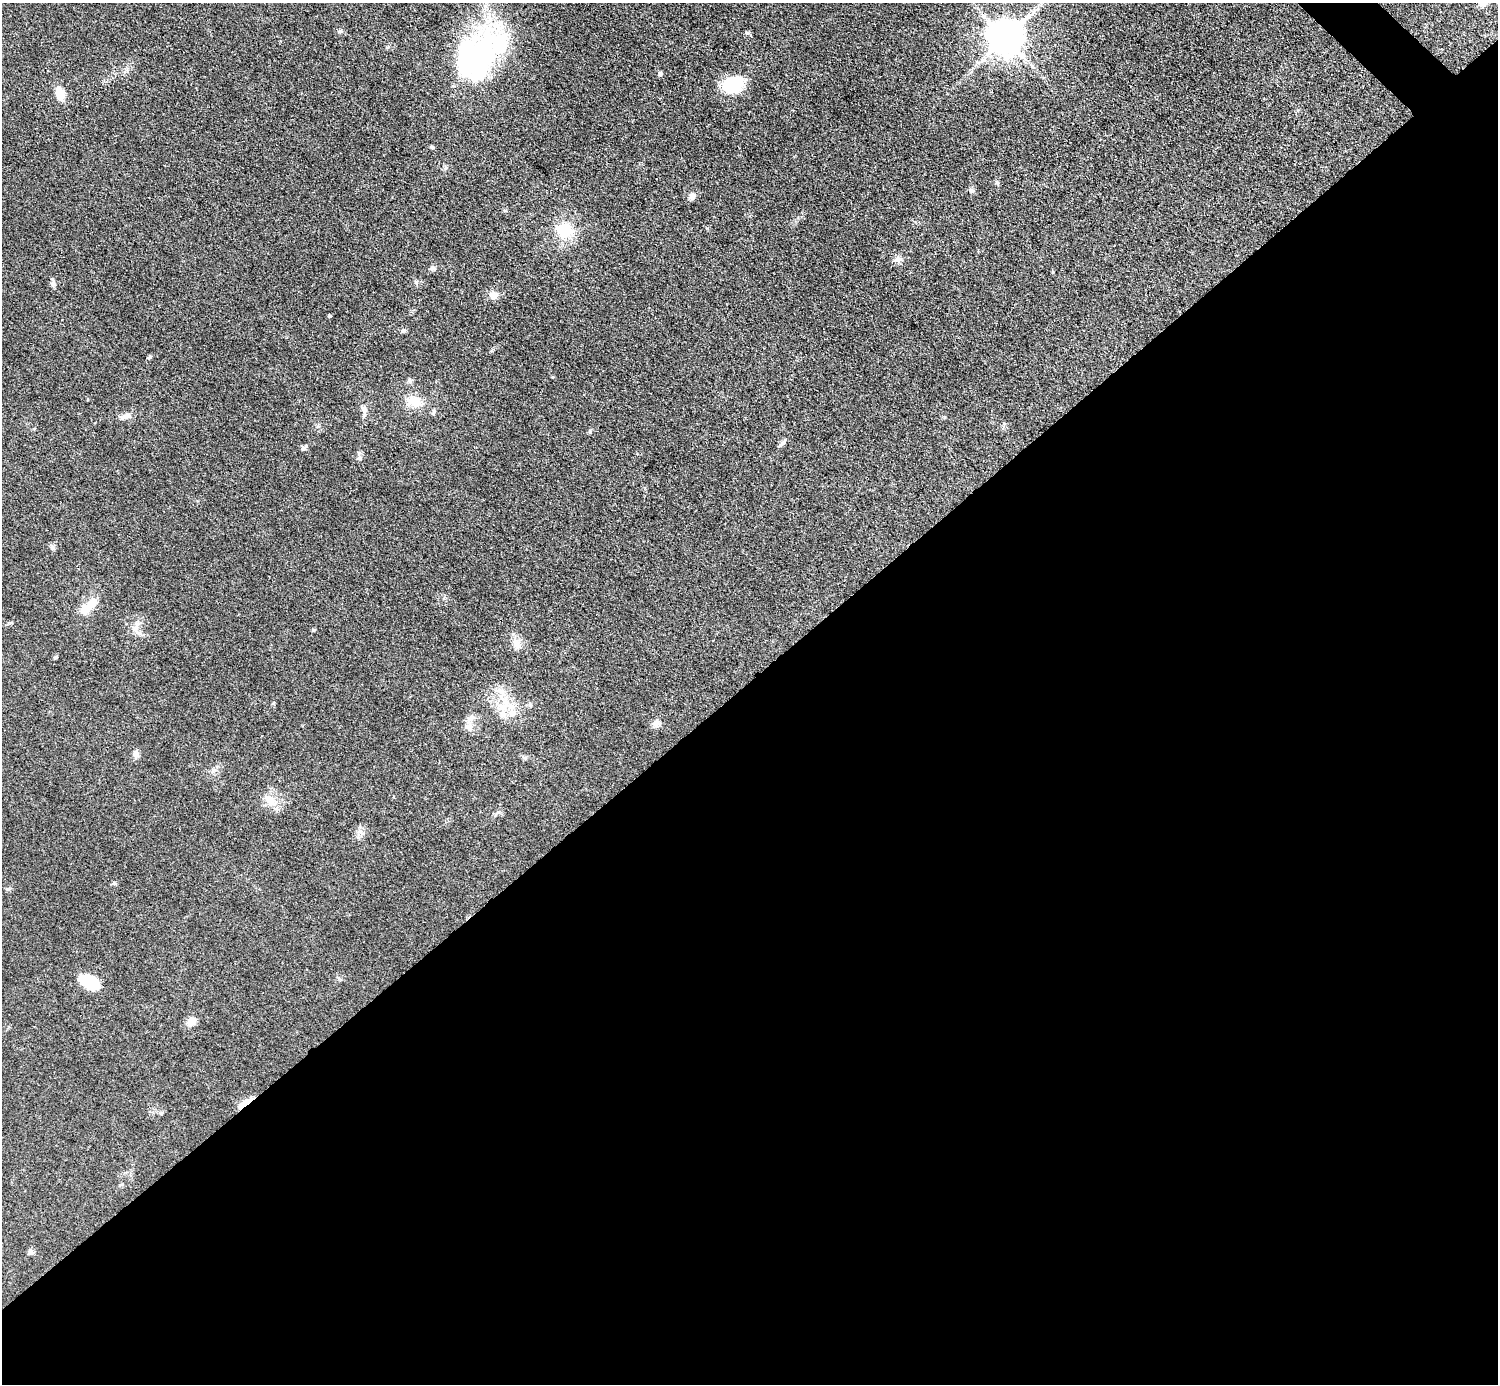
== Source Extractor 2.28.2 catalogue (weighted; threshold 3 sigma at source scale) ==
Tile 15 of 4 x 4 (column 3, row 4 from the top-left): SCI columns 2993-4488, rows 302-1683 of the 5984 x 5984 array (HDU 1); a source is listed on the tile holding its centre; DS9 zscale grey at full resolution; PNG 1500 x 1386 px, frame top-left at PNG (2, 3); no overlay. Shown black and unused: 51% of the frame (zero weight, under 3 of 4 exposures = <1% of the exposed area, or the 3 px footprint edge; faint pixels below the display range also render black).
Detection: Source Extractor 2.28.2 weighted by HDU 2 'WHT'; one run over the whole footprint, this tile lists its part. Background 0.0797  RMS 0.0063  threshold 0.0285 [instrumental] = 3 sigma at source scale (4.5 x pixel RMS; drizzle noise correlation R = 1.50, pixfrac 1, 0.05/0.05 arcsec/px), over >= 5 px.
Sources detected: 52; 3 inside a brighter object's white glare — not listed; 4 inside a brighter listed object's ellipse — not listed separately; the other 45 listed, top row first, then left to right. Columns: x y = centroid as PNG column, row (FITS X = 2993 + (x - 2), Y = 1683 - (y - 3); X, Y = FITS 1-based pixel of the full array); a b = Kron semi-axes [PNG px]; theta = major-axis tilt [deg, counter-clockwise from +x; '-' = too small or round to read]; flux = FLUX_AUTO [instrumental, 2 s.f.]
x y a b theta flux
1483 4 10 8 -3 3.4
340 31 8 5 18 1.2
747 33 6 4 -19 0.91
1005 38 11 11 - 1300
473 54 66 45 34 100
660 74 6 5 - 1.3
732 86 17 14 30 39
60 94 13 8 -76 9.5
432 147 6 4 -32 0.81
997 183 6 4 -18 0.94
972 191 9 4 0 1.3
692 196 10 8 41 2.9
564 230 20 19 - 19
898 259 9 8 - 2.8
433 269 8 6 -30 1.6
416 282 6 5 - 1.1
53 284 9 6 -88 1.8
493 295 9 8 - 4.8
329 316 6 3 72 0.64
403 330 7 5 69 1.1
150 357 6 4 40 1
409 381 7 6 - 1.4
414 401 17 13 -21 11
364 409 11 7 -64 2.7
433 412 8 4 88 1
126 416 15 7 14 3.6
782 443 14 4 43 1.6
303 448 7 4 72 0.97
52 548 8 6 -70 1.5
85 609 16 12 53 7.3
136 629 14 8 -86 4.2
517 644 18 8 -58 4.9
56 657 7 3 37 0.71
500 691 17 5 -16 3.6
530 705 7 5 -30 1.1
503 707 14 11 -19 9
657 724 11 9 2 3.1
469 727 12 10 85 4.3
136 754 10 7 -49 2.4
270 802 15 11 -47 6.9
8 889 6 4 17 0.91
89 982 19 11 -26 25
191 1022 12 9 33 5
245 1103 20 5 36 7.6
30 1252 7 6 - 1.8
Overlapping masked pixels (flux is a lower limit): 1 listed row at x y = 245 1103
Isophote crosses this tile's border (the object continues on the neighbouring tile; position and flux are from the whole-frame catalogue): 1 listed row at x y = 1483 4
Unlisted compact peaks at least as high as the median listed source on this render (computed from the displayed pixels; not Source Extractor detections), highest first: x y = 313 630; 359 458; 114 883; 552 377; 273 703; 944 417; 1004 423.